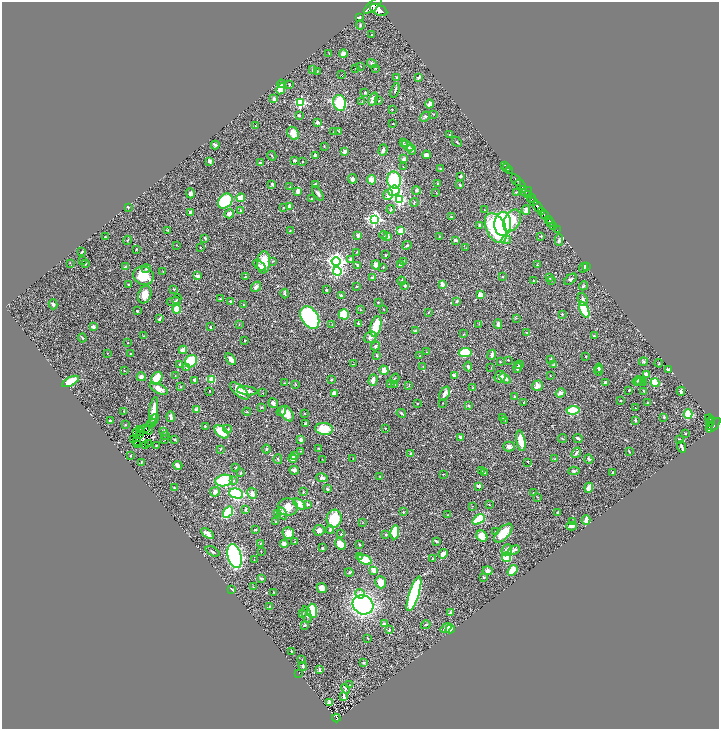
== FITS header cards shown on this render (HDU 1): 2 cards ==
NAXIS1  =                 1434
NAXIS2  =                 1453

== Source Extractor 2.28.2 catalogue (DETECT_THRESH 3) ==
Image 1434 x 1453 px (HDU 1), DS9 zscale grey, zoomed out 1/2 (1 PNG px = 2 x 2 image px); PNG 721 x 731 px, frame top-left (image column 2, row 1453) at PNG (2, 2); each listed source drawn as its Kron ellipse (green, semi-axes under 4 px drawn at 4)
Background 0.54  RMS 0.021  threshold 0.0633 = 3 sigma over >= 5 px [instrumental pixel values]
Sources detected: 499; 28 cannot appear on this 1/2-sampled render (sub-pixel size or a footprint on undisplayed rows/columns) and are neither listed nor drawn; the other 471 listed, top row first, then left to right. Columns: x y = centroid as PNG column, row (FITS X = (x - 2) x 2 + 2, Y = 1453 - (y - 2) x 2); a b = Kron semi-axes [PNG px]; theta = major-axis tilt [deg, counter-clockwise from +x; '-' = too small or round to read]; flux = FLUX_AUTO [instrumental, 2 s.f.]
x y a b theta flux
373 6 11 4 40 2400
379 10 9 5 -25 2800
359 17 2 2 - 4.3
360 25 5 3 - 4.3
372 35 2 2 - 2.1
343 53 4 4 - 24
329 54 3 2 - 2.2
372 64 5 3 - 6.9
360 66 2 1 - 1.8
355 68 2 1 - 0.89
375 68 2 1 - 1.4
313 70 3 3 - 6
317 71 3 2 - 2.4
341 75 2 1 - 4
419 77 4 2 - 8
397 78 3 3 - 7.6
281 84 4 3 - 3.9
289 85 3 3 - 2.9
281 89 5 4 - 49
395 90 7 2 71 5.2
365 92 3 3 - 4.9
274 99 3 3 - 13
373 99 7 4 70 33
362 101 3 2 - 3.1
379 101 3 3 - 2.5
301 102 3 3 - 310
340 103 8 6 -75 140
430 104 4 3 - 21
392 109 2 2 - 1.8
434 114 3 2 - 1.5
299 115 2 2 - 6.1
425 116 6 3 41 6.4
317 122 2 2 - 24
393 124 2 2 - 2.5
255 126 3 2 - 2.2
339 131 2 2 - 2.4
334 132 2 2 - 3
293 133 7 5 -56 41
450 135 3 2 - 2.6
403 142 4 3 - 4.2
457 142 5 2 - 3.6
215 145 4 2 - 12
324 146 2 1 - 2.5
408 146 6 4 -45 16
383 150 6 3 74 14
412 150 5 4 - 15
345 152 4 3 - 12
315 155 4 3 - 7.1
427 155 4 3 - 18
272 156 5 2 - 3
404 159 4 3 - 17
294 160 3 2 - 9.1
210 161 3 3 - 6.9
303 162 2 2 - 2.2
260 163 4 3 - 4.3
505 165 2 1 - 11
403 166 2 2 - 1.7
507 168 2 1 - 13
440 169 3 2 - 3.3
509 170 2 1 - 16
461 176 3 2 - 6.8
352 179 5 4 - 15
372 180 5 4 - 31
394 180 8 7 - 180
516 180 6 3 -55 840
437 183 3 2 - 2.9
272 184 4 2 - 6.3
316 185 4 3 - 9.8
460 185 2 2 - 4
520 185 6 2 -48 810
290 187 4 2 - 2.3
416 190 4 3 - 5.6
524 190 2 2 - 100
298 191 4 3 - 19
394 191 5 5 - 170
436 192 3 2 - 1.7
516 192 3 1 - 2.5
526 192 6 3 30 120
190 193 5 4 - 14
318 193 8 3 -55 10
528 194 3 2 - 340
388 195 5 4 - 20
241 198 4 4 - 36
531 198 4 2 - 250
312 199 3 2 - 2.8
400 200 4 3 - 380
225 201 8 6 48 270
533 202 4 3 - 500
414 203 4 3 - 3.9
289 206 3 3 - 22
128 207 2 2 - 4.1
284 207 2 2 - 3.1
538 207 6 2 -55 1200
391 209 4 2 - 3.1
484 210 2 1 - 1.2
526 210 4 3 - 24
240 211 2 2 - 2
542 211 3 2 - 360
190 212 4 3 - 5.8
229 214 5 4 - 24
545 215 5 2 - 660
452 217 3 3 - 4
374 219 4 4 - 830
548 219 3 1 - 120
512 221 12 7 61 67
551 222 2 1 - 96
503 224 12 8 89 620
480 225 2 2 - 11
554 226 2 1 - 26
496 228 16 9 -65 260
168 230 3 3 - 3.3
290 230 3 2 - 1.9
401 230 3 2 - 100
557 230 2 1 - 21
358 235 4 3 - 9.9
383 235 4 3 - 4.8
388 236 4 4 - 7.8
439 236 2 2 - 1.6
541 236 3 3 - 2.6
105 237 2 2 - 2.7
205 238 4 3 - 4.4
127 240 5 2 - 3.7
455 240 3 2 - 7
506 240 5 4 - 8.1
559 240 5 4 - 6.6
176 245 2 1 - 1.1
407 245 5 3 - 4.9
200 247 2 1 - 1.9
466 248 2 1 - 1.2
136 249 3 2 - 2.6
82 252 3 2 - 2.5
357 252 3 2 - 1.8
386 255 3 2 - 3.5
351 259 3 3 - 10
83 260 2 2 - 1.5
273 261 3 3 - 2.5
336 261 4 4 - 1600
404 261 2 2 - 1.5
264 262 11 6 86 72
70 263 3 2 - 1.9
85 264 3 2 - 4.9
400 264 4 3 - 10
259 265 7 4 -36 8.2
358 265 3 2 - 5.6
376 265 5 4 - 30
537 265 3 2 - 2.9
126 267 3 2 - 13
383 267 3 2 - 2.5
586 267 3 3 - 3.7
584 268 5 3 - 3.9
146 269 4 3 - 4.9
163 271 2 1 - 1.3
337 271 4 3 - 370
143 276 10 9 - 90
197 276 4 2 - 20
245 277 2 2 - 12
372 277 2 2 - 2.7
502 277 2 2 - 3.9
549 278 3 2 - 2.5
570 279 7 4 37 7.2
551 280 2 2 - 1.8
401 281 4 3 - 6.1
533 281 2 2 - 5.4
128 284 3 2 - 2.4
443 284 3 3 - 22
405 285 3 3 - 8.3
357 286 2 2 - 3.1
583 286 5 3 - 4.1
256 287 6 4 49 12
174 289 3 2 - 2.3
326 290 3 2 - 4.2
285 293 5 3 - 5.9
145 295 9 6 69 41
480 295 3 3 - 30
342 296 4 2 - 9.2
177 299 5 2 - 3.8
220 299 2 2 - 5.5
583 299 6 4 -68 8.6
174 301 7 3 8 6.4
231 301 3 2 - 5.6
457 301 4 3 - 4.2
378 302 3 2 - 2.3
53 304 5 3 - 7.1
244 305 3 3 - 3.5
177 309 4 4 - 50
384 309 3 2 - 1.8
584 309 9 4 -66 150
360 310 2 2 - 1.6
137 311 2 2 - 4.5
429 312 3 2 - 2.1
344 314 5 5 - 130
562 314 3 2 - 2.2
310 317 12 8 -57 800
516 318 3 2 - 1.8
160 319 4 2 - 3.9
358 323 3 2 - 3.6
479 324 3 2 - 2.2
498 324 5 3 - 11
239 325 2 2 - 1.4
332 325 3 2 - 2
376 326 10 5 77 100
93 327 2 2 - 36
210 327 2 2 - 2.8
415 331 3 3 - 9.5
526 332 3 2 - 1.9
463 334 3 2 - 1.9
144 336 3 2 - 2.3
594 336 3 2 - 2.3
370 337 6 5 - 12
82 338 4 3 - 3.5
245 341 2 2 - 3.9
128 343 3 2 - 1.6
375 346 5 3 - 8.3
183 350 4 4 - 27
426 352 2 2 - 1.9
107 353 2 1 - 1.1
465 353 6 4 5 160
130 354 3 2 - 2.9
492 355 5 4 - 12
377 356 2 2 - 11
420 356 3 2 - 1.7
586 356 2 1 - 1.7
231 359 7 3 -54 17
551 359 3 2 - 2.3
508 360 3 2 - 2.3
191 361 7 5 49 140
643 361 4 3 - 4.2
500 362 3 2 - 2.2
659 363 4 2 - 2.3
353 364 2 1 - 1.3
180 365 4 2 - 7.1
519 365 4 3 - 5.7
554 365 3 3 - 5.7
423 366 3 2 - 2.1
468 366 5 2 - 8
187 367 4 3 - 7.7
491 368 2 2 - 1.2
517 368 5 3 - 6.1
599 368 4 4 - 4.6
668 369 3 2 - 4.3
384 370 5 4 - 25
124 371 3 2 - 1.6
599 371 4 3 - 3.9
646 374 2 2 - 31
454 375 4 3 - 16
550 375 3 2 - 1.5
175 376 3 2 - 2
141 377 4 4 - 11
500 377 6 5 - 10
157 378 7 5 56 67
505 378 6 3 -38 19
395 379 5 2 - 2.8
194 380 3 3 - 7.8
212 380 3 3 - 69
331 380 3 3 - 3.4
373 380 6 3 73 23
71 381 9 3 27 120
638 381 5 4 - 6
640 382 5 3 - 5.5
285 383 3 2 - 2.1
606 383 3 3 - 9.2
644 383 3 3 - 4.1
655 383 4 3 - 84
390 384 3 3 - 3.4
394 384 3 3 - 3.6
296 385 3 2 - 2.2
409 385 2 2 - 1.4
537 386 5 5 - 27
181 387 2 2 - 1.9
473 388 2 2 - 1.7
159 389 10 4 -26 33
629 390 3 2 - 2.5
209 391 2 1 - 2.3
239 391 12 5 -42 44
247 391 10 4 -8 16
644 391 3 2 - 3.9
681 391 4 2 - 7.4
263 393 2 2 - 2.2
334 393 3 3 - 13
561 393 5 4 - 18
445 394 7 4 61 20
514 397 2 2 - 3.1
620 401 2 2 - 4.9
524 402 2 2 - 2.9
273 403 5 3 - 16
417 403 2 2 - 1.8
443 403 2 2 - 1.2
648 403 2 2 - 6.2
468 405 4 3 - 3.3
262 407 4 2 - 2.4
635 408 2 2 - 1.5
154 410 13 3 83 53
197 410 2 2 - 71
573 410 6 3 7 170
124 411 3 2 - 2
281 411 5 3 - 5.4
247 412 4 3 - 4.4
305 413 2 2 - 1.3
401 413 5 3 - 4.4
287 414 9 6 -53 36
688 414 5 4 - 230
171 417 5 3 - 9.2
502 417 4 2 - 2.1
664 417 3 2 - 3.1
709 418 4 2 - 150
154 419 6 4 51 9.5
505 420 2 1 - 1.4
635 420 3 2 - 6
110 421 2 2 - 8.4
711 421 2 1 - 110
152 423 4 3 - 3.8
306 423 3 3 - 3.8
710 423 2 1 - 23
125 425 3 2 - 3.2
713 425 9 4 45 530
205 426 3 2 - 3.1
710 427 3 2 - 170
145 428 2 2 - 2.8
385 428 2 2 - 1.4
139 429 2 1 - 2
227 429 4 3 - 4.3
324 429 9 6 -8 85
148 430 4 1 - 0.93
141 432 3 1 - 0.55
163 432 3 2 - 1.4
222 432 8 5 -42 100
137 433 3 1 - 0.67
686 433 2 2 - 2.8
140 435 3 1 - 2.8
165 435 3 2 - 1.9
460 437 4 2 - 7.6
578 438 5 2 - 8.7
133 439 2 1 - 1
175 439 2 2 - 3.6
562 439 4 2 - 2.1
679 439 2 2 - 3
165 440 3 2 - 1.3
301 440 3 3 - 12
137 441 2 1 - 0.15
521 441 10 4 -80 69
137 444 2 1 - 1.1
148 444 3 1 - 0.93
157 445 3 2 - 2.2
146 446 3 2 - 2.6
509 447 6 5 - 12
682 447 5 2 - 10
319 448 3 2 - 3
220 449 4 2 - 2.4
266 449 4 3 - 4.4
301 451 2 1 - 1.2
629 452 3 2 - 2
576 453 6 3 51 9.3
411 454 3 3 - 8.1
131 456 3 2 - 2.7
294 456 4 3 - 9.8
353 458 2 2 - 1.6
278 459 5 3 - 5.4
293 459 4 3 - 17
322 459 2 1 - 1.6
555 459 3 3 - 5.8
589 459 5 3 - 6.3
141 462 3 2 - 2.8
528 462 2 2 - 1.4
178 465 4 3 - 17
236 468 3 3 - 2.7
294 470 5 3 - 14
481 471 3 2 - 3
574 471 6 3 5 6.6
485 472 2 2 - 3.1
613 472 4 2 - 3.4
241 473 3 3 - 3.1
443 474 2 2 - 1.9
380 476 3 2 - 2.5
322 478 6 4 -10 7.6
224 481 9 5 9 180
234 481 4 3 - 5
479 486 3 3 - 16
174 488 3 2 - 2.7
589 488 5 4 - 30
327 489 3 2 - 5.9
303 491 3 2 - 2.8
215 492 5 4 - 12
252 493 6 4 -64 16
533 493 3 3 - 2.1
236 494 7 5 -14 350
538 497 3 3 - 2.2
299 504 7 4 -37 34
308 504 3 3 - 3.8
489 505 3 1 - 1.5
473 506 2 1 - 1.1
288 507 10 8 -3 36
246 509 4 3 - 4.5
228 512 6 4 56 160
403 512 2 2 - 2.2
557 512 3 3 - 5.8
282 513 6 4 -60 8.7
277 514 4 3 - 3.3
448 515 3 2 - 1.7
334 519 9 7 81 120
478 520 7 4 35 120
586 520 4 3 - 28
573 521 3 2 - 2.1
276 522 3 2 - 2
363 523 2 2 - 1
571 526 5 2 - 15
255 530 4 3 - 2.6
319 530 5 5 - 15
330 530 4 3 - 6
395 532 7 4 82 72
496 532 3 2 - 2.6
288 533 6 5 - 28
503 533 12 6 46 71
207 534 7 3 -36 28
341 534 2 2 - 3.8
386 535 3 2 - 2.4
482 536 6 5 - 56
436 541 3 2 - 6.5
295 542 3 2 - 3
260 544 3 3 - 2.9
284 544 4 4 - 14
340 544 6 5 - 26
359 544 2 2 - 3
322 548 2 2 - 5.4
507 550 6 4 51 14
514 550 6 3 25 8.3
212 551 8 3 -27 6
261 551 2 1 - 1.1
443 554 5 3 - 28
235 556 12 7 -75 690
360 556 4 3 - 6.1
506 557 5 4 - 110
432 558 2 1 - 1.3
254 560 3 2 - 1.6
365 560 7 4 -21 80
373 570 4 3 - 42
512 570 6 4 55 61
488 571 5 4 - 14
349 572 4 3 - 5
484 577 3 2 - 2.6
261 578 3 2 - 4.1
381 582 6 5 - 37
254 587 3 2 - 3.6
322 588 6 4 -44 23
231 589 4 2 - 5.9
274 592 3 2 - 1.9
360 594 5 4 - 17
414 594 18 5 72 490
363 605 10 9 - 820
269 607 4 2 - 3
312 611 7 5 -87 110
302 613 4 3 - 7.7
451 613 4 3 - 9.5
307 614 9 4 -75 18
384 624 4 3 - 13
305 625 3 2 - 3.2
426 625 5 3 - 4.2
446 628 6 3 37 41
450 629 5 3 - 7.3
389 630 3 2 - 3.3
368 638 3 2 - 1.8
291 651 2 2 - 3.6
302 660 2 2 - 1.2
364 663 3 2 - 3.3
303 666 4 3 - 6.8
320 670 4 2 - 5.6
299 673 2 1 - 5.3
349 685 3 2 - 2.5
345 689 5 4 - 6
344 697 4 2 - 16
329 702 4 3 - 19
336 718 4 3 - 150
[28 sub-pixel or undisplayed-footprint detections neither listed nor drawn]